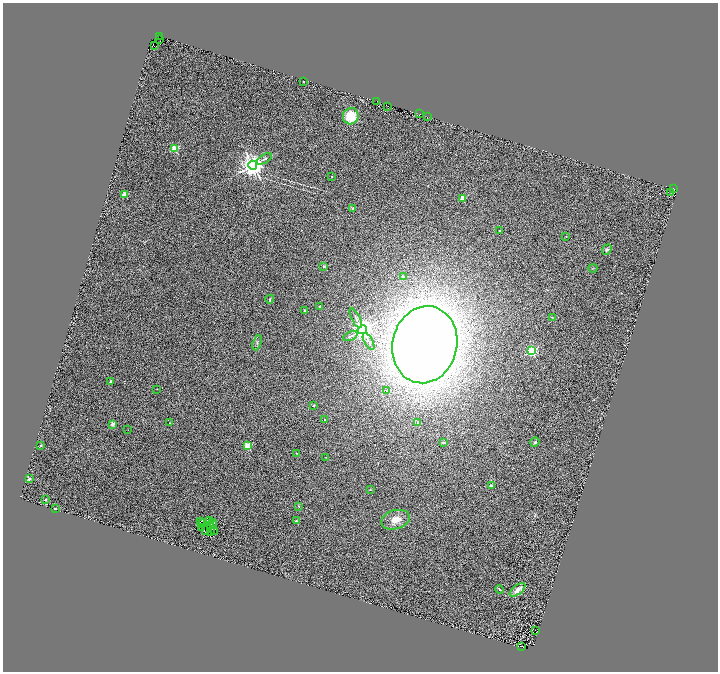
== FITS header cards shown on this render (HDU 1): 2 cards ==
NAXIS1  =                 1431
NAXIS2  =                 1339

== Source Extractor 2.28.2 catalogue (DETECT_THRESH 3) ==
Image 1431 x 1339 px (HDU 1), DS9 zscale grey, zoomed out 1/2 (1 PNG px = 2 x 2 image px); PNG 720 x 674 px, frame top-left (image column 2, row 1338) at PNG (3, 3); each listed source drawn as its Kron ellipse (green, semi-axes under 4 px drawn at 4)
Background 0.627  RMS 0.44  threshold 1.32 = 3 sigma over >= 5 px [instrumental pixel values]
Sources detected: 120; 48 cannot appear on this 1/2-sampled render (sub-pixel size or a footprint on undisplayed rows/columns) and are neither listed nor drawn; the other 72 listed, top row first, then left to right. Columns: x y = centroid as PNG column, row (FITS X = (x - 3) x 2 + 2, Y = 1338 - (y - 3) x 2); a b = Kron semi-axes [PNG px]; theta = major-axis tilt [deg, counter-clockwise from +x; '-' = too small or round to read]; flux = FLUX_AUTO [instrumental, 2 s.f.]
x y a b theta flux
160 36 2 1 - 160
159 39 2 1 - 130
154 46 3 1 - 36
303 82 2 2 - 110
377 101 2 2 - 400
388 106 2 1 - 130
419 114 3 1 - 63
351 116 8 7 - 2300
427 117 3 1 - 110
175 149 3 3 - 5500
264 159 8 2 31 150
253 165 4 4 - 97000
332 177 2 2 - 89
673 189 3 1 - 37
671 192 2 1 - 79
125 194 2 2 - 1800
462 198 2 2 - 1400
353 208 2 2 - 420
500 230 2 2 - 110
566 236 3 2 - 43
607 250 5 4 - 210
324 266 2 2 - 310
593 268 4 2 - 49
403 277 2 2 - 520
270 299 4 3 - 89
320 307 2 2 - 340
304 310 2 2 - 210
356 318 11 2 -63 140
552 318 4 2 - 46
362 330 4 4 - 67000
350 336 8 2 26 110
369 341 9 3 -61 160
257 343 8 3 75 150
425 345 39 32 77 160000
531 351 3 3 - 13000
111 381 2 2 - 230
157 389 2 1 - 23
386 391 2 2 - 69
313 405 3 2 - 54
325 419 2 2 - 100
418 422 2 2 - 220
170 423 3 2 - 38
113 424 2 2 - 860
128 430 2 1 - 20
535 442 5 4 - 120
443 443 2 2 - 550
41 446 2 2 - 240
248 446 3 3 - 4700
297 453 2 2 - 43
325 457 2 2 - 26
29 479 2 2 - 600
491 485 2 2 - 560
370 489 2 2 - 130
45 500 4 3 - 79
299 506 4 2 - 69
55 509 2 2 - 210
209 520 2 2 - 8.8
396 520 14 9 17 1000
296 521 2 2 - 360
200 522 2 2 - 19
212 523 3 1 - 45
202 524 2 1 - 36
213 524 3 2 - 63
210 525 3 1 - 14
201 527 4 1 - 56
206 530 4 2 - 32
214 531 3 1 - 1.8
211 532 3 1 - 14
500 589 4 2 - 130
517 590 9 4 38 530
536 631 3 1 - 31
522 646 3 1 - 47
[48 sub-pixel or undisplayed-footprint detections neither listed nor drawn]